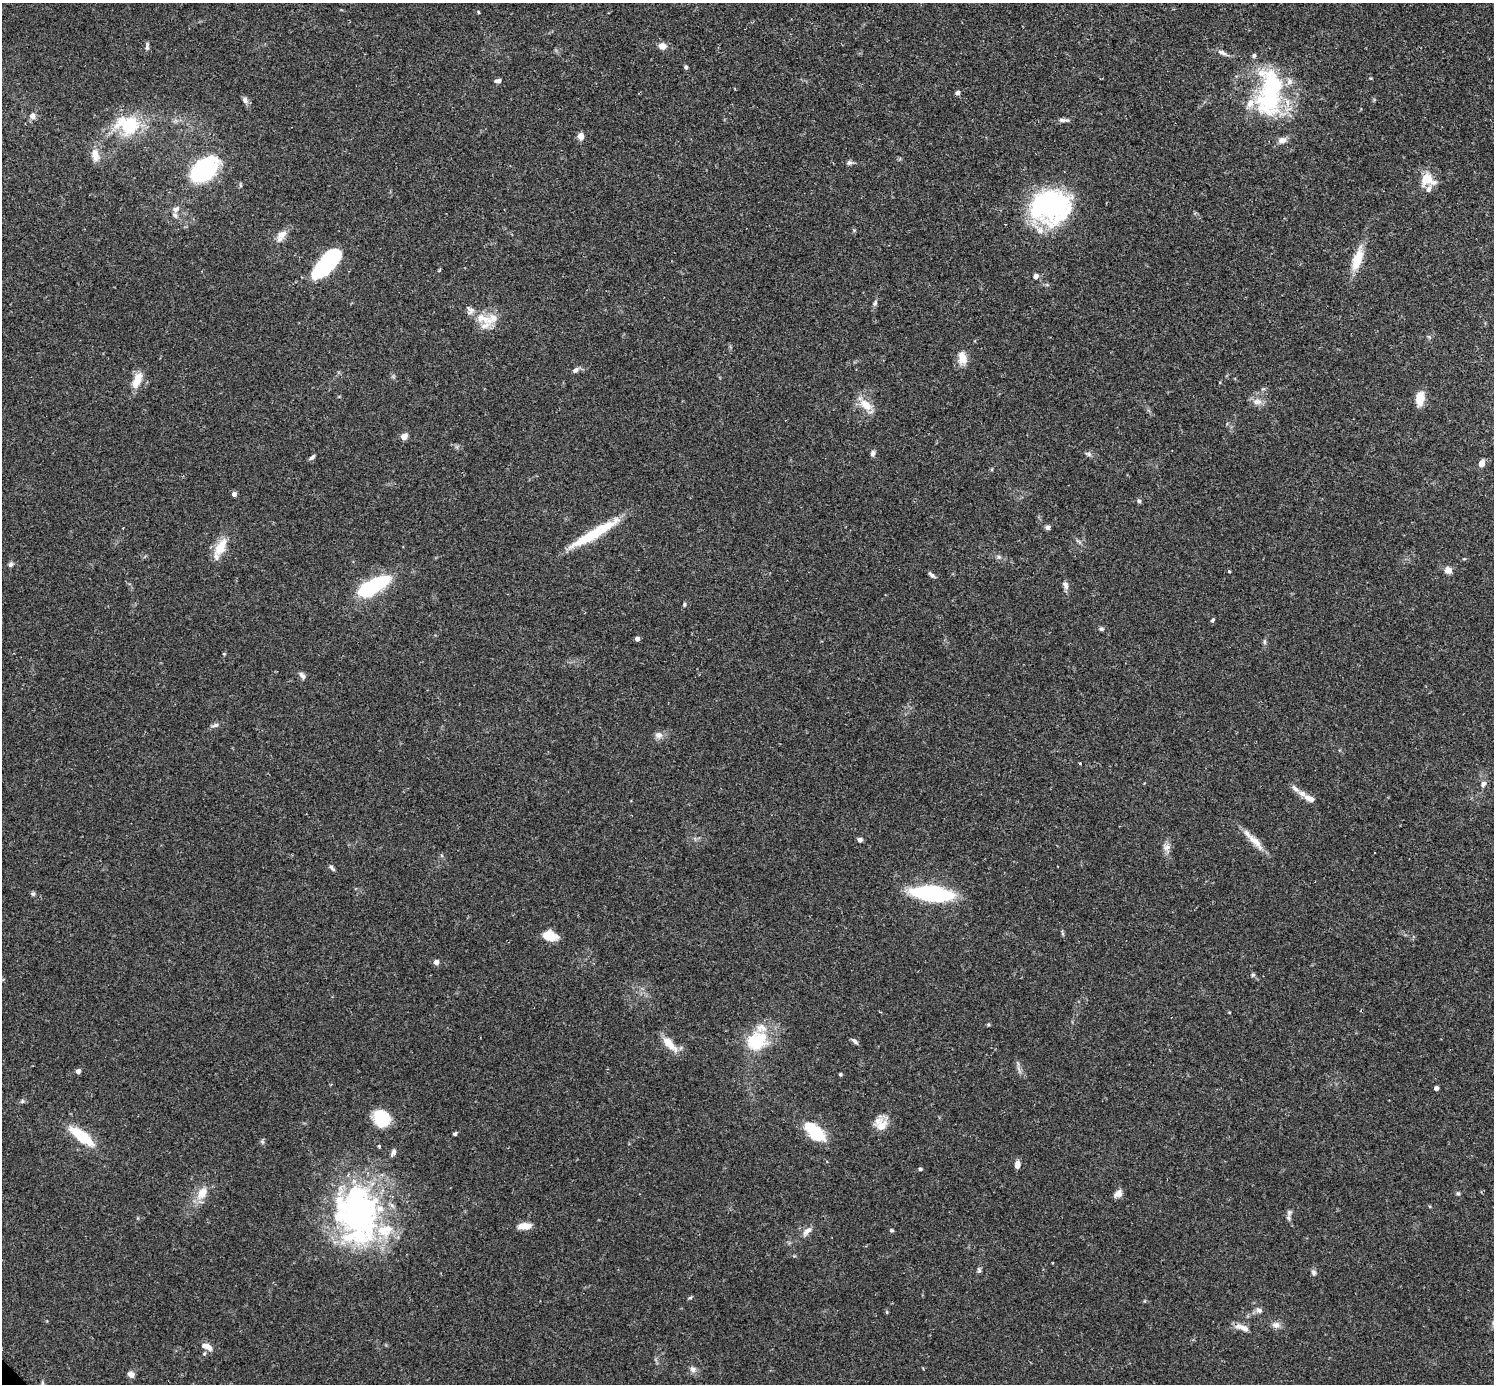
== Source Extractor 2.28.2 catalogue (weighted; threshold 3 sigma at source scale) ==
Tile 10 of 4 x 4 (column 2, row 3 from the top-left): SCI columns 1533-3024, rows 1573-2954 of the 6041 x 6041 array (HDU 1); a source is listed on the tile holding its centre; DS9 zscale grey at full resolution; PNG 1496 x 1386 px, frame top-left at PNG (2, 3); no overlay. Shown black and unused: <1% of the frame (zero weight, under 2 of 3 exposures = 2% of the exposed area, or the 3 px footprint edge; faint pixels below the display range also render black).
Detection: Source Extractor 2.28.2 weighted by HDU 2 'WHT'; one run over the whole footprint, this tile lists its part. Background 0.102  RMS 0.0058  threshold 0.0261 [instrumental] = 3 sigma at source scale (4.5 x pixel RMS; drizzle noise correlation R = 1.50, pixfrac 1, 0.05/0.05 arcsec/px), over >= 5 px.
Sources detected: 130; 3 inside a brighter object's white glare — not listed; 18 inside a brighter listed object's ellipse — not listed separately; the other 109 listed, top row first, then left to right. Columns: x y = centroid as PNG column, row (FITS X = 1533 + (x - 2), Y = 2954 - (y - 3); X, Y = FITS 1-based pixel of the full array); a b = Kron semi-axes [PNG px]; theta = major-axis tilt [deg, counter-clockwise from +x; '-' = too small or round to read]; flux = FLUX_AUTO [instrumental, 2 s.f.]
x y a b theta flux
478 12 4 3 - 0.54
147 46 11 4 -88 1.4
662 46 8 7 - 4.7
1222 53 16 6 -24 2.7
686 67 4 4 - 1.3
498 81 8 5 7 1.5
958 93 6 5 - 1.3
1269 93 66 31 84 74
245 100 9 7 -50 2.1
32 116 8 7 - 2.9
1063 120 16 5 -4 1.9
128 125 33 24 -9 31
581 136 7 6 - 4.1
95 155 18 9 -81 5.8
849 162 8 6 5 1.6
203 169 27 22 46 67
1427 180 18 14 -10 12
240 185 6 4 -71 0.75
1050 206 49 36 4 81
176 209 10 7 27 2.4
281 235 17 10 57 5.3
1357 260 27 10 73 14
326 264 33 14 51 65
1035 276 7 6 - 2.1
875 303 9 5 67 1.4
470 310 11 9 -56 3
485 319 17 12 -12 8.7
1429 337 6 4 -44 0.8
962 357 16 9 -82 7
575 370 8 6 38 1.9
137 380 21 9 67 8.9
1420 398 15 8 83 8.6
1257 402 13 8 6 3.7
866 405 20 11 -38 8.3
404 436 5 4 - 9
873 453 7 6 - 1.7
1089 454 9 5 -27 1.4
312 457 9 4 41 1.3
1482 463 7 6 - 3.7
234 494 4 4 - 2.5
1139 501 5 5 - 1.1
1048 527 6 5 - 1.8
594 533 58 9 31 30
221 547 28 12 61 11
999 557 6 6 - 1.2
10 564 7 5 61 1.6
1448 570 7 6 - 4.6
1229 571 3 3 - 0.92
932 575 9 4 -41 1.7
1065 585 11 6 -64 2.4
372 586 30 10 29 66
684 604 5 4 - 0.83
1212 620 5 4 - 0.93
1101 629 7 5 12 1.1
637 639 4 4 - 2.5
1265 641 9 4 90 1.1
302 676 10 6 -53 1.9
215 725 10 5 17 1.8
658 735 10 8 16 3.1
1080 763 3 2 - 0.53
1483 784 8 6 55 2.1
1295 789 14 6 -46 2.7
1309 798 13 7 -26 4.3
860 840 5 5 - 1.8
1255 841 29 9 -46 7.5
1166 847 11 8 32 3
332 868 11 4 -48 1.2
33 894 6 5 - 1.1
932 894 25 9 -6 110
550 936 14 9 -16 12
436 962 4 4 - 4.5
1253 975 6 5 - 0.87
1229 1012 4 3 - 0.5
988 1025 5 4 - 0.72
756 1041 23 17 25 27
854 1041 10 4 -40 1.5
670 1044 26 9 -46 7.7
78 1071 4 4 - 2.7
840 1074 3 3 - 1
1436 1088 4 4 - 2.4
22 1101 6 5 - 0.99
381 1118 18 15 -57 20
881 1126 17 14 24 7
814 1131 25 11 -43 27
455 1134 4 3 - 1.5
82 1136 30 10 -37 22
262 1141 6 5 - 1
379 1146 4 3 - 0.73
393 1152 8 5 82 2.2
1017 1165 8 6 81 3.3
920 1169 4 3 - 1.1
202 1193 20 12 59 8.6
1458 1193 6 4 -66 0.94
1118 1194 11 7 39 3.2
1289 1212 10 7 76 2
359 1213 62 53 47 150
524 1226 16 7 2 6.3
892 1230 5 4 - 0.75
807 1231 17 7 47 3.5
979 1270 7 5 89 1.1
1314 1272 8 6 -70 1.5
690 1298 5 4 - 0.81
1259 1310 9 6 -27 2.2
887 1312 5 3 - 0.58
1276 1325 11 8 -1 3
1242 1327 21 7 -21 4.6
204 1346 11 7 9 3.1
693 1369 9 8 - 2.4
131 1374 7 6 - 2.9